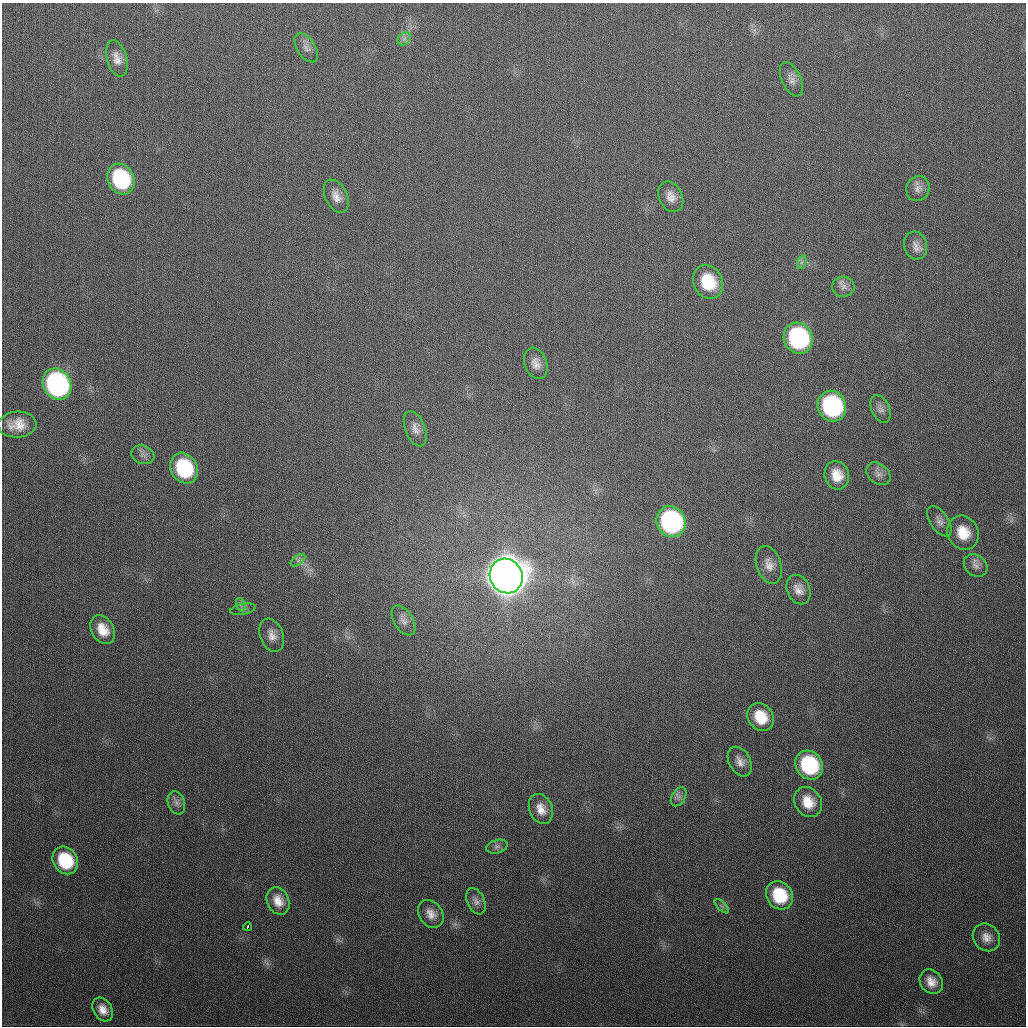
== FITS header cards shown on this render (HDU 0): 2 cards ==
NAXIS1  =                 1024
NAXIS2  =                 1024

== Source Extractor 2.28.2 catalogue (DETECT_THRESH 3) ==
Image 1024 x 1024 px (HDU 0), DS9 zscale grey, 1 PNG px = 1 image px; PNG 1028 x 1028 px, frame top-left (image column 1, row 1024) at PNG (2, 3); each listed source drawn as its Kron ellipse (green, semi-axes under 4 px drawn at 4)
Background 316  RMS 12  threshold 36.3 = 3 sigma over >= 5 px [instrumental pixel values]
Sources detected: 54; all 54 listed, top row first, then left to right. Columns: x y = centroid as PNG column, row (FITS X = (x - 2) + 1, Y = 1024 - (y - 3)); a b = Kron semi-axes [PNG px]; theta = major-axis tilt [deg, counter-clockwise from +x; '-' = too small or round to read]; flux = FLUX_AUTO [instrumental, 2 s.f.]
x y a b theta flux
404 39 7 5 45 2.6e+03
306 48 16 9 -57 5.4e+03
117 59 18 10 -74 7.7e+03
791 79 18 9 -65 6.0e+03
121 179 16 13 -62 7.8e+04
918 189 13 11 67 5.6e+03
336 196 18 11 -64 8.1e+03
671 197 16 11 -65 7.9e+03
916 246 14 11 -76 6.3e+03
802 262 7 4 70 2.0e+03
708 282 17 14 -62 3.3e+04
843 287 11 10 - 5.1e+03
798 338 16 14 -64 1.3e+05
536 363 16 11 -70 7.2e+03
57 384 16 13 -62 2.3e+05
832 406 16 14 -62 1.2e+05
881 409 15 9 -66 5.0e+03
17 424 19 13 4 1.5e+04
415 429 18 10 -68 6.5e+03
143 455 12 9 -18 3.9e+03
184 468 16 13 -63 6.6e+04
878 474 13 9 -39 4.9e+03
837 475 14 12 -72 1.4e+04
939 521 17 9 -55 5.4e+03
671 522 16 14 -61 1.7e+05
963 533 17 15 -63 1.9e+04
298 560 8 4 38 2.0e+03
769 565 19 12 -72 9.0e+03
976 566 13 10 -40 5.1e+03
506 576 18 16 -60 3.5e+06
798 589 15 11 -66 7.5e+03
241 605 7 4 -71 2.0e+03
243 609 13 5 11 2.6e+03
404 620 16 9 -58 5.7e+03
103 630 15 11 -58 1.4e+04
272 635 17 11 -69 8.1e+03
761 717 15 12 -54 2.2e+04
740 762 16 10 -61 7.0e+03
809 765 15 13 -55 7.4e+04
679 797 10 6 60 3.4e+03
808 802 16 13 -58 1.7e+04
176 803 12 8 -69 4.0e+03
541 809 15 11 -67 9.9e+03
497 847 11 6 15 3.0e+03
65 860 14 12 -57 4.7e+04
779 895 15 13 -53 3.9e+04
278 901 14 11 -64 1.0e+04
476 901 14 9 -65 4.8e+03
722 906 9 3 -45 1.6e+03
431 914 15 11 -54 8.3e+03
247 927 4 3 - 2.2e+03
986 937 14 13 - 8.5e+03
931 982 13 10 -52 9.1e+03
103 1010 13 9 -59 8.4e+03